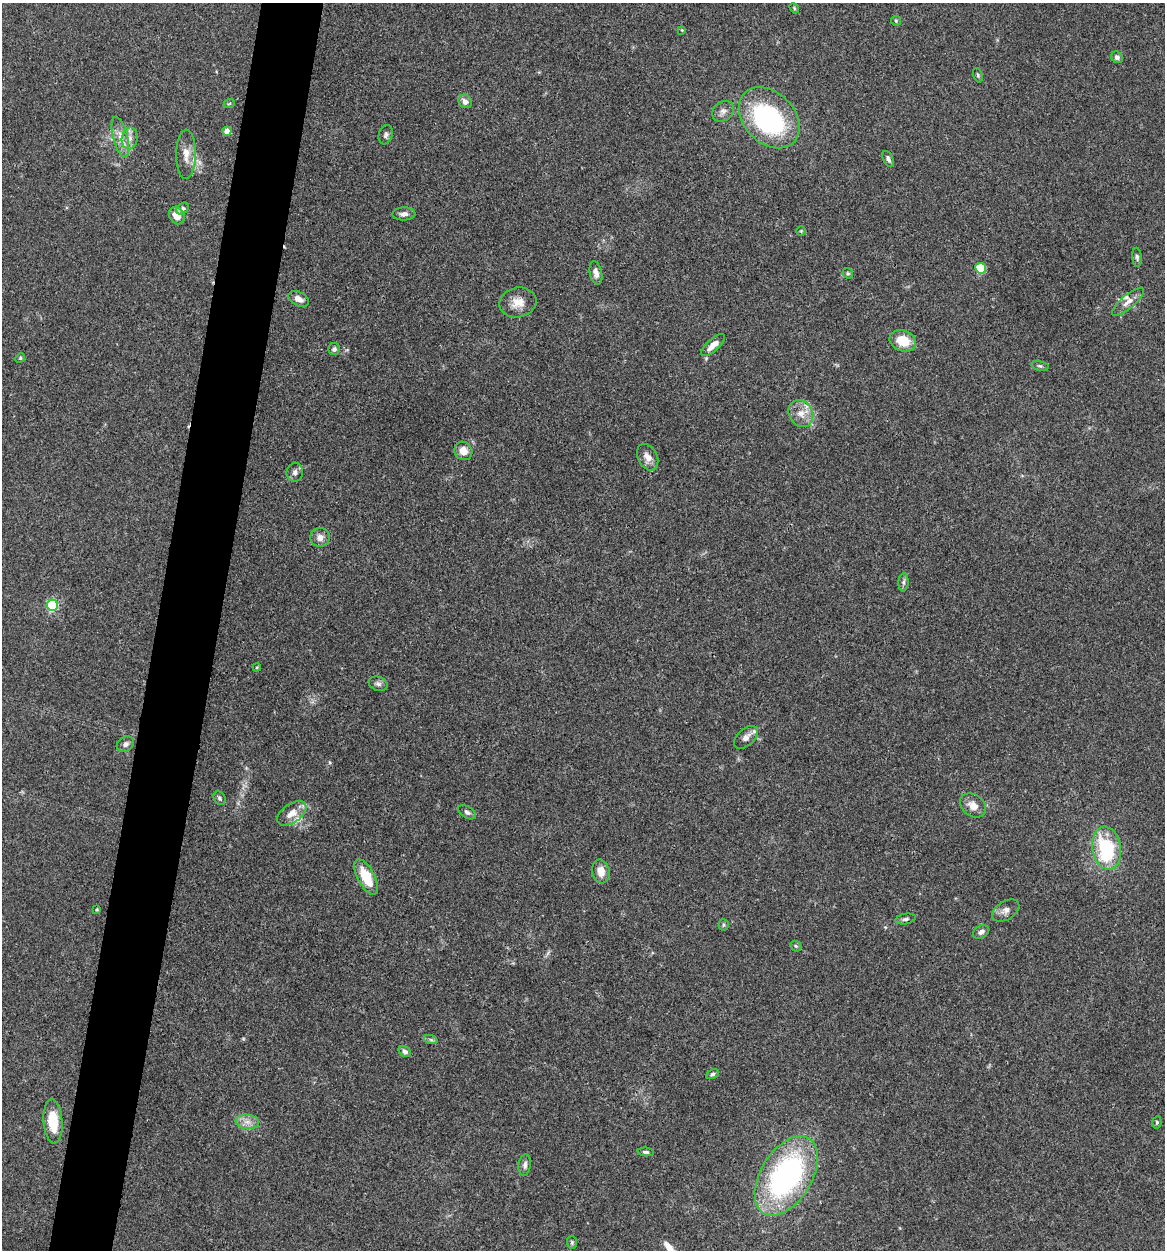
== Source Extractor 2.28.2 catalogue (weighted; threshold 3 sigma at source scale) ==
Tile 7 of 4 x 4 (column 3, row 2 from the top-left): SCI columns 2453-3615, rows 2503-3750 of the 5024 x 5001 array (HDU 1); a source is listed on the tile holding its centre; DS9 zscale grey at full resolution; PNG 1167 x 1252 px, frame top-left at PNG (2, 3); each listed source drawn as its Kron ellipse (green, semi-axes under 4 px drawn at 4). Shown black and unused: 5% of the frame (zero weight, under 3 of 4 exposures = <1% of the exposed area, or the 3 px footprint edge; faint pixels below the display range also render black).
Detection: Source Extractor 2.28.2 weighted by HDU 2 'WHT'; one run over the whole footprint, this tile lists its part. Background 0.0777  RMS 0.0062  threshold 0.0278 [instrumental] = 3 sigma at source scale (4.5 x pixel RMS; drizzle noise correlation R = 1.50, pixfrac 1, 0.05/0.05 arcsec/px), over >= 5 px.
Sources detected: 69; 1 inside a brighter object's white glare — neither listed nor drawn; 3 inside a brighter listed object's ellipse — not listed separately; the other 65 listed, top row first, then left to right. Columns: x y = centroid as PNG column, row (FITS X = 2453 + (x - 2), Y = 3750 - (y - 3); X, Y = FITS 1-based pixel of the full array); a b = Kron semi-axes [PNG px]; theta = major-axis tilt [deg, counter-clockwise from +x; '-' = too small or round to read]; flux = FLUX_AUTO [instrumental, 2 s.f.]
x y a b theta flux
794 8 5 4 - 0.73
896 21 5 5 - 0.76
682 30 3 3 - 0.48
1117 57 6 5 - 2.1
978 75 7 4 -70 0.94
465 101 7 6 - 3.2
229 104 6 3 20 0.68
723 111 12 9 39 3.3
769 118 35 25 -45 97
227 131 4 4 - 6.4
386 135 10 7 73 1.9
120 137 21 7 -76 6.9
130 138 11 8 79 4.3
186 154 25 10 89 7.5
888 159 9 5 -64 1.8
182 209 7 5 39 1.7
404 214 11 6 4 2.7
177 216 9 7 -63 7.2
801 231 4 4 - 0.63
1137 257 9 4 -85 1.4
981 268 5 5 - 35
596 273 12 6 -77 3.6
848 273 6 5 - 0.85
299 299 11 7 -26 4
518 302 19 15 12 8.4
1128 302 20 6 41 4.7
903 341 13 10 -21 13
713 345 15 6 42 5.8
334 349 6 5 - 1.8
20 358 5 4 - 0.72
1040 366 9 5 -13 1.2
801 414 14 11 -58 6.9
463 451 9 8 - 5.5
648 457 14 9 -63 4.9
295 472 9 8 - 2.6
320 537 10 9 - 3.8
903 582 9 5 86 1.7
52 605 6 5 - 67
257 667 4 3 - 0.55
378 684 10 7 -18 2
746 737 14 8 42 4.1
125 744 9 7 33 2.3
220 798 7 5 -60 1.4
973 805 14 10 -37 6.2
467 812 10 6 -33 1.7
292 813 17 9 35 7
1107 848 22 14 -81 49
601 871 12 9 -77 6.1
366 877 19 8 -62 17
97 909 4 2 - 0.5
1006 910 15 9 31 3.7
905 919 10 5 9 1.5
724 925 5 5 - 0.92
981 932 8 6 33 2
796 946 6 5 - 0.9
431 1040 7 4 -19 1.2
405 1051 6 5 - 2.3
712 1074 6 4 30 1.2
53 1121 22 9 -86 17
247 1122 12 7 -7 4.1
1157 1122 6 4 80 0.99
646 1152 8 4 -5 1.3
525 1165 11 6 83 2.3
786 1176 44 25 58 140
572 1242 6 5 - 1.1